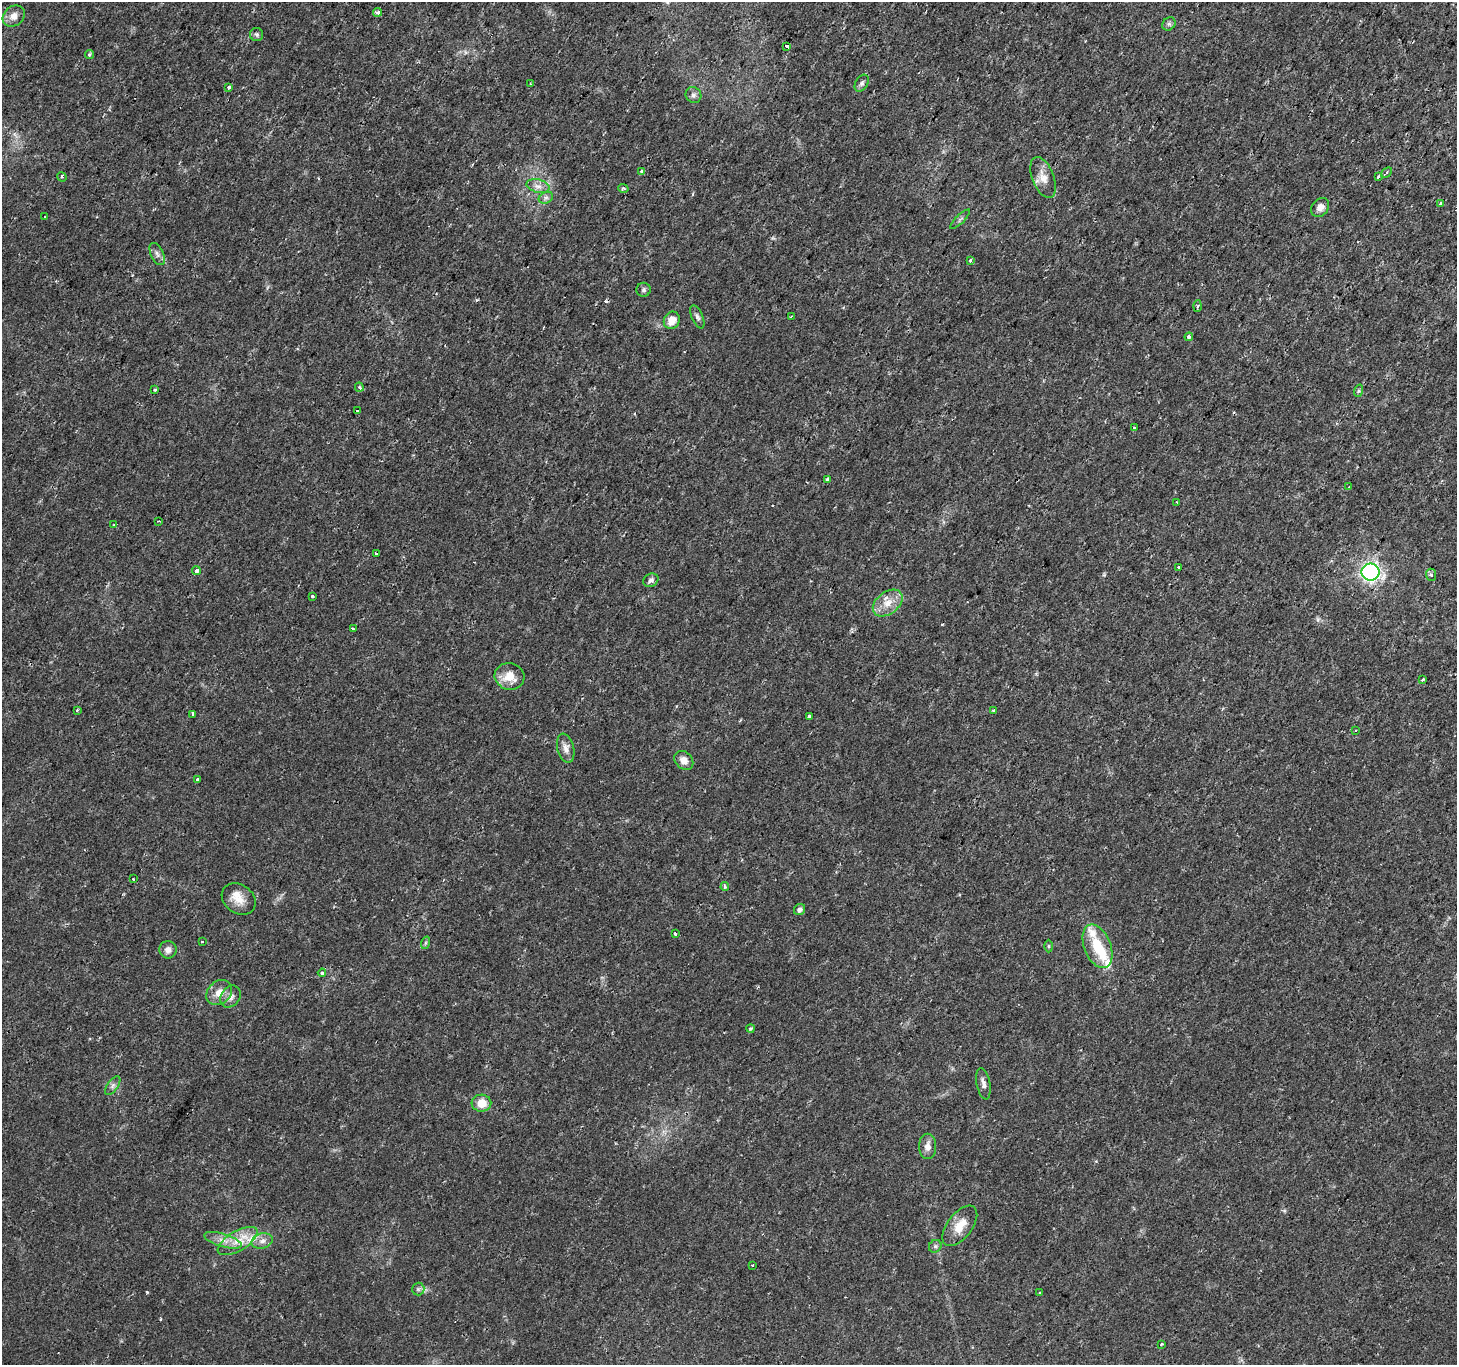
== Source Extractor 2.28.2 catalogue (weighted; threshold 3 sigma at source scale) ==
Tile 10 of 4 x 4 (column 2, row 3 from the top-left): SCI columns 1455-2909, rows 1559-2921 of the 5824 x 5908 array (HDU 1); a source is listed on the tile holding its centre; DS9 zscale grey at full resolution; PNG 1459 x 1367 px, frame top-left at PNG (2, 2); each listed source drawn as its Kron ellipse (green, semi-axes under 4 px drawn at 4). Shown black and unused: <1% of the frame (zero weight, under 2 of 3 exposures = <1% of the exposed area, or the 3 px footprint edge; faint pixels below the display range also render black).
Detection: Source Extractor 2.28.2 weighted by HDU 2 'WHT'; one run over the whole footprint, this tile lists its part. Background 0.0109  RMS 0.0027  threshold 0.0119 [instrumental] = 3 sigma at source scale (4.5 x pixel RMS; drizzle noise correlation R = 1.50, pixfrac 1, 0.0396/0.0396 arcsec/px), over >= 5 px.
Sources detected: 94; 1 too faint to see at this stretch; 1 inside a brighter object's white glare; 2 cosmic-ray / hot-pixel residue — neither listed nor drawn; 4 inside a brighter listed object's ellipse — not listed separately; the other 86 listed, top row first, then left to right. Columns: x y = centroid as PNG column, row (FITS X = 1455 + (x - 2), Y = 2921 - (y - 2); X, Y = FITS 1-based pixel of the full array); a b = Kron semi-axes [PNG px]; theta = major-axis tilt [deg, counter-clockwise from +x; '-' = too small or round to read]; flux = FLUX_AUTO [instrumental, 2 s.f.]
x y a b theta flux
378 12 4 3 - 0.96
14 16 12 9 40 2.2
1169 24 7 6 - 0.61
257 34 6 6 - 0.57
787 46 3 3 - 4
89 54 4 4 - 0.46
862 83 9 6 58 0.73
530 84 2 2 - 0.23
229 88 3 3 - 3.8
693 95 8 7 - 0.92
642 172 3 3 - 0.71
1386 172 6 3 42 0.46
62 177 5 3 - 0.35
1043 177 21 11 -69 3
1378 177 3 3 - 1.3
538 186 11 6 -14 1.5
623 188 5 4 - 0.54
546 198 7 5 29 0.78
1440 203 3 3 - 0.62
1320 207 10 8 49 1.7
45 217 3 3 - 1.9
960 219 13 3 45 0.53
157 254 12 6 -65 1.1
970 261 4 3 - 0.42
643 290 7 7 - 0.65
1197 306 6 4 86 0.38
697 317 12 5 -67 0.83
791 317 3 2 - 0.39
672 320 9 7 60 3.2
1189 337 4 3 - 1.7
359 387 4 3 - 0.63
155 390 3 3 - 0.56
1358 391 6 4 70 0.38
357 411 3 3 - 7.7
1134 427 3 3 - 0.63
827 479 3 3 - 1.3
1349 487 2 2 - 0.23
1177 502 3 3 - 0.19
159 521 4 2 - 0.21
114 525 3 3 - 0.25
377 553 3 3 - 3.3
1178 567 3 3 - 1
196 571 4 4 - 0.94
1371 572 9 8 - 63
1431 575 6 5 - 0.51
651 580 8 6 34 0.94
312 596 3 3 - 1.4
888 603 17 11 37 3.7
353 629 3 3 - 1.4
509 676 15 13 -14 4.3
1422 680 3 3 - 1.1
77 710 3 3 - 0.48
994 710 3 3 - 0.71
193 714 3 3 - 2.6
809 717 3 3 - 2.5
1356 730 3 2 - 0.34
566 748 15 8 -76 1.7
684 760 10 8 -44 2.1
197 780 4 3 - 0.77
133 879 3 3 - 1.1
725 887 4 3 - 0.49
239 899 18 14 -35 3.4
799 910 6 5 - 0.9
675 934 3 3 - 0.81
202 942 3 2 - 0.37
425 943 6 4 71 0.43
1048 946 6 4 90 0.36
1097 946 23 13 -69 7.7
168 950 9 8 - 1.5
322 973 4 3 - 0.98
219 992 14 11 41 2.8
230 997 12 9 54 1.5
750 1028 4 4 - 0.38
983 1084 16 7 -79 1.4
113 1086 11 5 55 0.89
481 1103 10 8 2 3.7
928 1146 13 8 90 1.7
960 1226 23 12 52 4.4
223 1240 19 6 -17 2.4
238 1241 22 9 30 4.4
262 1241 11 7 15 1.5
935 1246 7 6 - 0.62
752 1265 3 3 - 0.62
418 1289 6 6 - 0.64
1039 1292 3 2 - 0.35
1161 1344 3 3 - 0.9
Unlisted compact peaks at least as high as the median listed source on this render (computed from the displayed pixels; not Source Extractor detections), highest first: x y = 147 1292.